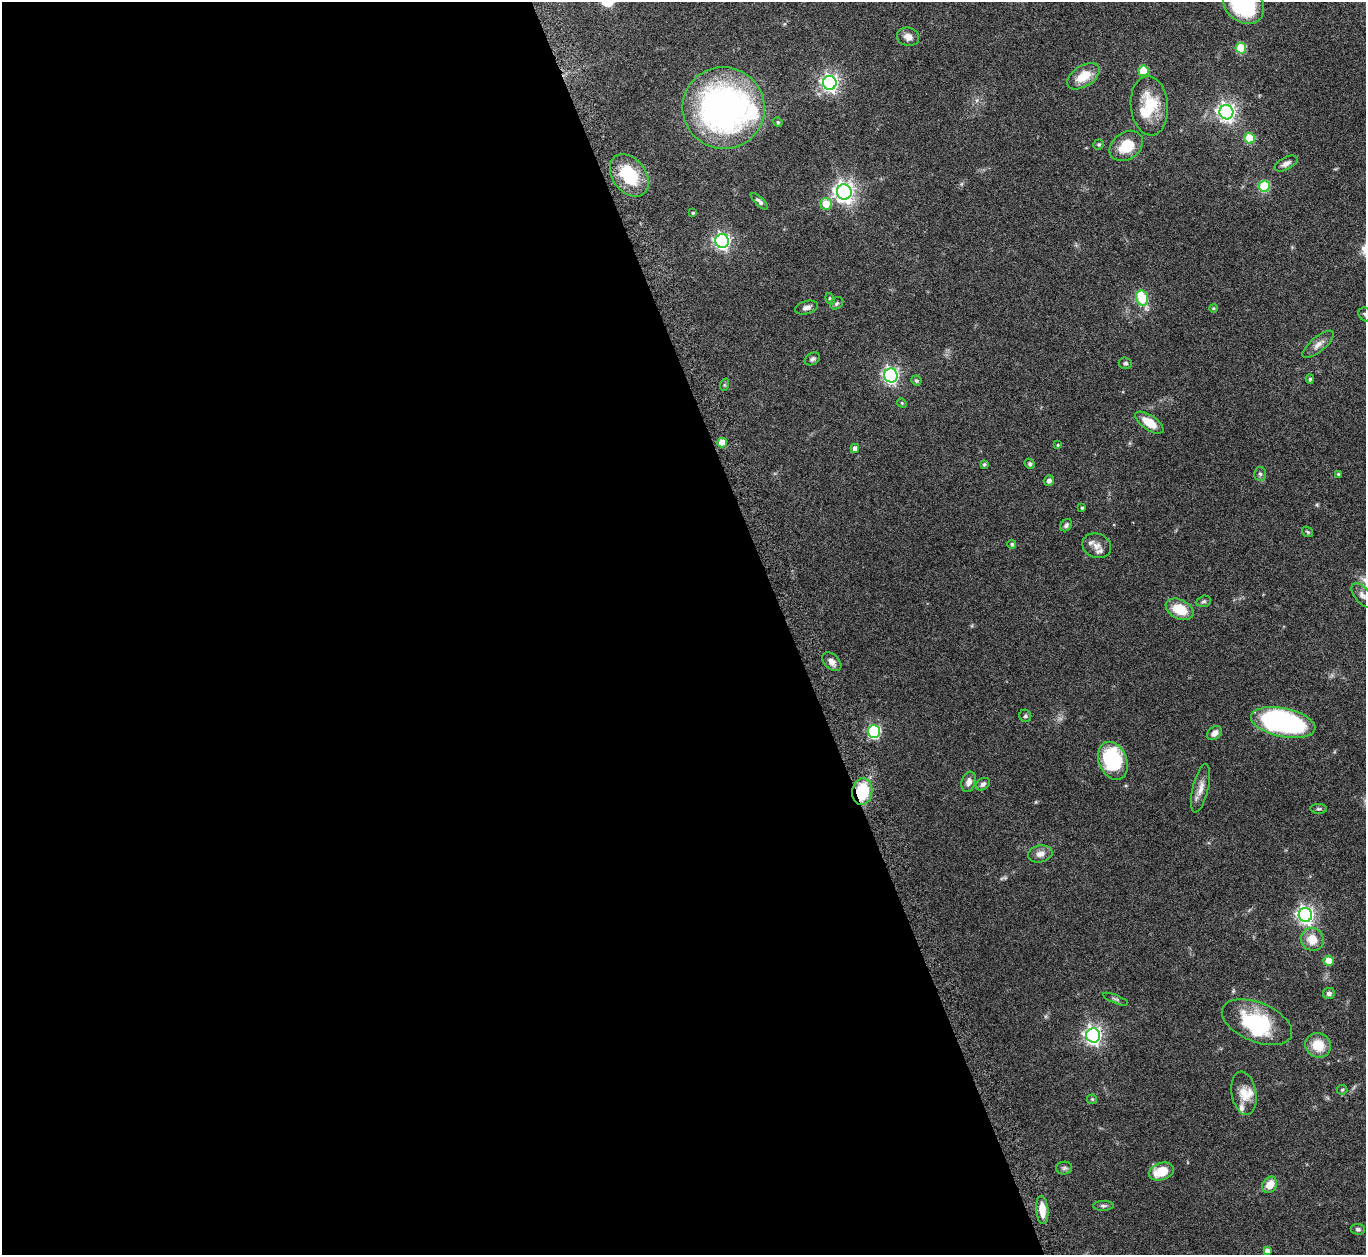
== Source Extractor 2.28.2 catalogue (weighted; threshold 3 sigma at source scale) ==
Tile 9 of 4 x 4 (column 1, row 3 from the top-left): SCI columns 45-1408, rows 1447-2699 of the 5546 x 5534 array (HDU 1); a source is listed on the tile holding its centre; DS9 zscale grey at full resolution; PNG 1368 x 1257 px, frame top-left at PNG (2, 2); each listed source drawn as its Kron ellipse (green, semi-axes under 4 px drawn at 4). Shown black and unused: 58% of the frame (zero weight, under 8 of 15 exposures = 4% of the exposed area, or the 3 px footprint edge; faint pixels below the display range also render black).
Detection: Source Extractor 2.28.2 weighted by HDU 2 'WHT'; one run over the whole footprint, this tile lists its part. Background 0.0793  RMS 0.0027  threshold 0.011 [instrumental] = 3 sigma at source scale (4.09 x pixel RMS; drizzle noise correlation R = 1.36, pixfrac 0.8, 0.05/0.05 arcsec/px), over >= 5 px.
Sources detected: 87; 1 inside a brighter object's white glare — neither listed nor drawn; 4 inside a brighter listed object's ellipse — not listed separately; the other 82 listed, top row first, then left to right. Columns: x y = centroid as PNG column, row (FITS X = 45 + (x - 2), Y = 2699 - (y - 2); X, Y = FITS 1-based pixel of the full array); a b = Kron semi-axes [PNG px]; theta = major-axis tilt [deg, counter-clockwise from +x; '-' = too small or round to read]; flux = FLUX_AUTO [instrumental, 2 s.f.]
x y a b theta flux
1244 5 22 17 -38 21
908 37 11 9 -15 1.5
1241 48 5 5 - 11
1143 71 5 5 - 8.2
1083 76 18 10 32 4.8
830 83 7 6 - 92
1149 106 30 18 -84 8.9
724 108 41 40 - 79
1226 112 7 7 - 110
778 122 5 4 - 0.31
1249 138 5 5 - 8.6
1099 144 5 5 - 0.35
1126 146 18 13 36 6
1286 164 13 6 26 1.2
629 175 23 16 -52 11
1264 186 5 5 - 14
844 192 8 7 - 140
759 201 11 4 -44 0.76
826 204 6 6 - 3.9
693 213 3 3 - 0.34
722 241 7 6 - 67
1142 298 7 5 -77 10
830 299 6 4 -70 0.34
837 303 7 5 35 0.48
807 308 12 6 15 1
1213 308 4 3 - 0.3
1365 314 7 6 - 0.56
1318 344 19 7 40 1.6
812 359 8 5 29 0.6
1125 363 6 5 - 0.51
891 375 7 6 - 67
1310 379 4 4 - 0.41
916 380 5 4 - 0.41
724 385 6 4 72 0.27
902 403 5 4 - 0.24
1149 423 16 7 -34 4
722 442 5 4 - 3.3
1058 445 4 4 - 0.27
855 448 4 4 - 1.1
984 464 4 4 - 0.42
1030 464 5 4 - 0.41
1260 474 7 6 - 0.56
1338 474 4 4 - 0.25
1049 480 5 5 - 0.9
1082 508 4 4 - 0.29
1066 525 7 5 51 0.56
1308 532 6 4 -36 0.33
1012 544 4 4 - 0.47
1097 546 15 12 -22 2.1
1362 595 14 7 -52 1.2
1204 601 7 5 15 0.45
1180 609 15 9 -25 5.6
832 662 11 7 -45 1.3
1025 716 6 6 - 0.45
1283 722 33 14 -12 51
874 732 6 6 - 32
1214 733 8 6 43 1.4
1113 761 20 14 -66 20
969 782 10 7 74 1.3
983 784 8 5 35 0.72
1201 788 25 8 76 2.3
862 791 13 10 83 11
1319 809 8 5 -2 0.42
1040 854 12 8 11 1.6
1305 915 7 6 - 90
1312 939 12 11 - 3.8
1328 961 5 5 - 3.6
1329 993 6 5 - 0.83
1116 999 13 3 -22 0.47
1257 1022 37 19 -22 17
1093 1035 7 7 - 87
1318 1045 13 12 - 5
1342 1090 5 5 - 0.32
1244 1093 22 12 -80 3.4
1092 1099 5 5 - 0.31
1064 1168 8 6 2 0.58
1161 1171 13 8 18 5.6
1270 1185 9 7 57 3.7
1103 1206 10 5 1 0.55
1042 1210 14 6 -86 3.3
1358 1229 7 5 -6 0.49
1267 1251 4 4 - 0.95
Overlapping masked pixels (flux is a lower limit): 1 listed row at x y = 862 791
Isophote crosses this tile's border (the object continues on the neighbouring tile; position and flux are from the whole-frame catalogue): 2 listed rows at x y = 1244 5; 1365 314